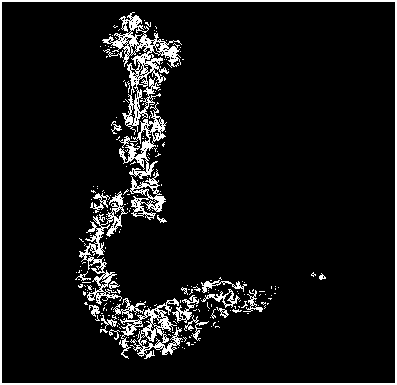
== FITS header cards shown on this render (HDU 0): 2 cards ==
NAXIS1  =                  393
NAXIS2  =                  381

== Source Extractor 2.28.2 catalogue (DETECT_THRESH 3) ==
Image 393 x 381 px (HDU 0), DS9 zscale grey, 1 PNG px = 1 image px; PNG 397 x 385 px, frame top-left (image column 1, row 381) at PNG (2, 2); no overlay
Background 0.5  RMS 1.1e-06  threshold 3.43e-06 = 3 sigma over >= 5 px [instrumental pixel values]
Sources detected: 216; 117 with non-positive FLUX_AUTO (blend fragments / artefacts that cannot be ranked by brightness) are not listed; the other 99 listed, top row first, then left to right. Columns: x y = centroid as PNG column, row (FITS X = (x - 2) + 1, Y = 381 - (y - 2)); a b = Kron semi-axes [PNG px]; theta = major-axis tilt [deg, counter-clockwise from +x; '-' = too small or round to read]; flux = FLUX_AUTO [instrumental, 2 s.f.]
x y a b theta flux
128 15 18 5 28 0.88
156 27 4 2 - 0.52
144 31 2 2 - 0.0016
107 40 10 6 19 1.3
172 61 8 6 78 0.96
143 71 8 3 48 1.5
165 71 8 5 -19 0.83
156 87 8 5 -19 0.55
159 95 3 3 - 1.1
130 99 9 4 -81 0.087
153 102 3 2 - 0.21
158 103 3 3 - 0.13
151 107 3 2 - 0.044
157 111 7 4 -79 1.2
156 116 8 3 -29 0.13
128 118 13 8 -68 0.18
113 121 4 2 - 0.12
162 121 4 3 - 0.66
162 128 7 5 62 0.65
114 132 7 3 -38 0.69
117 138 6 2 50 0.14
126 140 7 4 57 0.42
163 144 4 3 - 0.29
121 152 6 5 - 0.77
131 172 6 3 54 1.1
156 174 9 5 79 0.12
141 177 3 2 - 0.38
144 184 8 5 3 2.5
97 188 3 2 - 0.092
103 190 2 2 - 0.12
92 191 4 2 - 0.0086
126 191 4 2 - 0.4
156 191 6 3 1 0.28
97 196 7 4 13 0.26
91 199 2 2 - 0.022
160 200 15 13 -70 3.2
100 201 3 2 - 0.32
105 202 6 3 -72 0.07
91 205 5 2 - 0.24
149 206 5 4 - 0.32
96 211 2 2 - 0.39
113 214 4 3 - 0.79
136 215 12 3 -11 0.71
118 218 13 6 11 1.3
164 220 5 4 - 0.67
119 222 6 2 78 2.3
98 223 4 2 - 0.27
79 238 4 2 - 0.64
87 239 3 2 - 0.26
93 246 7 4 -25 0.76
88 247 4 2 - 0.66
100 249 9 9 - 1.6
81 254 6 3 86 0.029
82 263 2 2 - 0.28
312 274 5 5 - 0.61
220 277 2 2 - 0.26
322 277 7 4 0 2.1
109 278 15 7 47 4.1
207 285 13 8 22 0.71
237 285 16 7 15 0.58
89 287 3 2 - 0.35
271 287 3 2 - 0.19
276 287 6 4 -15 0.5
183 288 5 4 - 0.21
197 289 4 2 - 0.17
215 289 3 2 - 0.0028
118 290 4 2 - 0.87
84 293 3 3 - 0.2
251 293 7 3 -7 0.21
274 293 3 2 - 0.027
211 295 8 4 2 1.2
85 304 3 3 - 0.0034
119 304 3 2 - 0.21
224 304 7 3 -62 0.13
137 305 19 5 29 2.2
167 308 6 3 -59 0.92
117 311 5 4 - 0.21
235 311 6 3 -5 0.26
213 315 5 2 - 0.011
114 316 5 2 - 0.055
96 320 4 2 - 0.091
218 321 3 2 - 0.026
190 323 5 2 - 0.23
213 323 4 2 - 0.17
218 326 3 3 - 0.27
186 327 6 2 75 0.28
199 328 6 2 0 0.023
103 330 9 4 -12 1.6
180 330 3 2 - 0.069
176 333 6 2 71 0.57
110 334 4 4 - 0.62
153 336 11 4 72 1.1
186 337 2 2 - 0.098
199 338 3 2 - 0.22
165 340 5 4 - 0.15
119 343 3 2 - 0.33
124 343 8 4 -86 1.1
159 345 7 5 18 0.16
168 348 14 8 39 2.7
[117 non-positive-flux detections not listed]